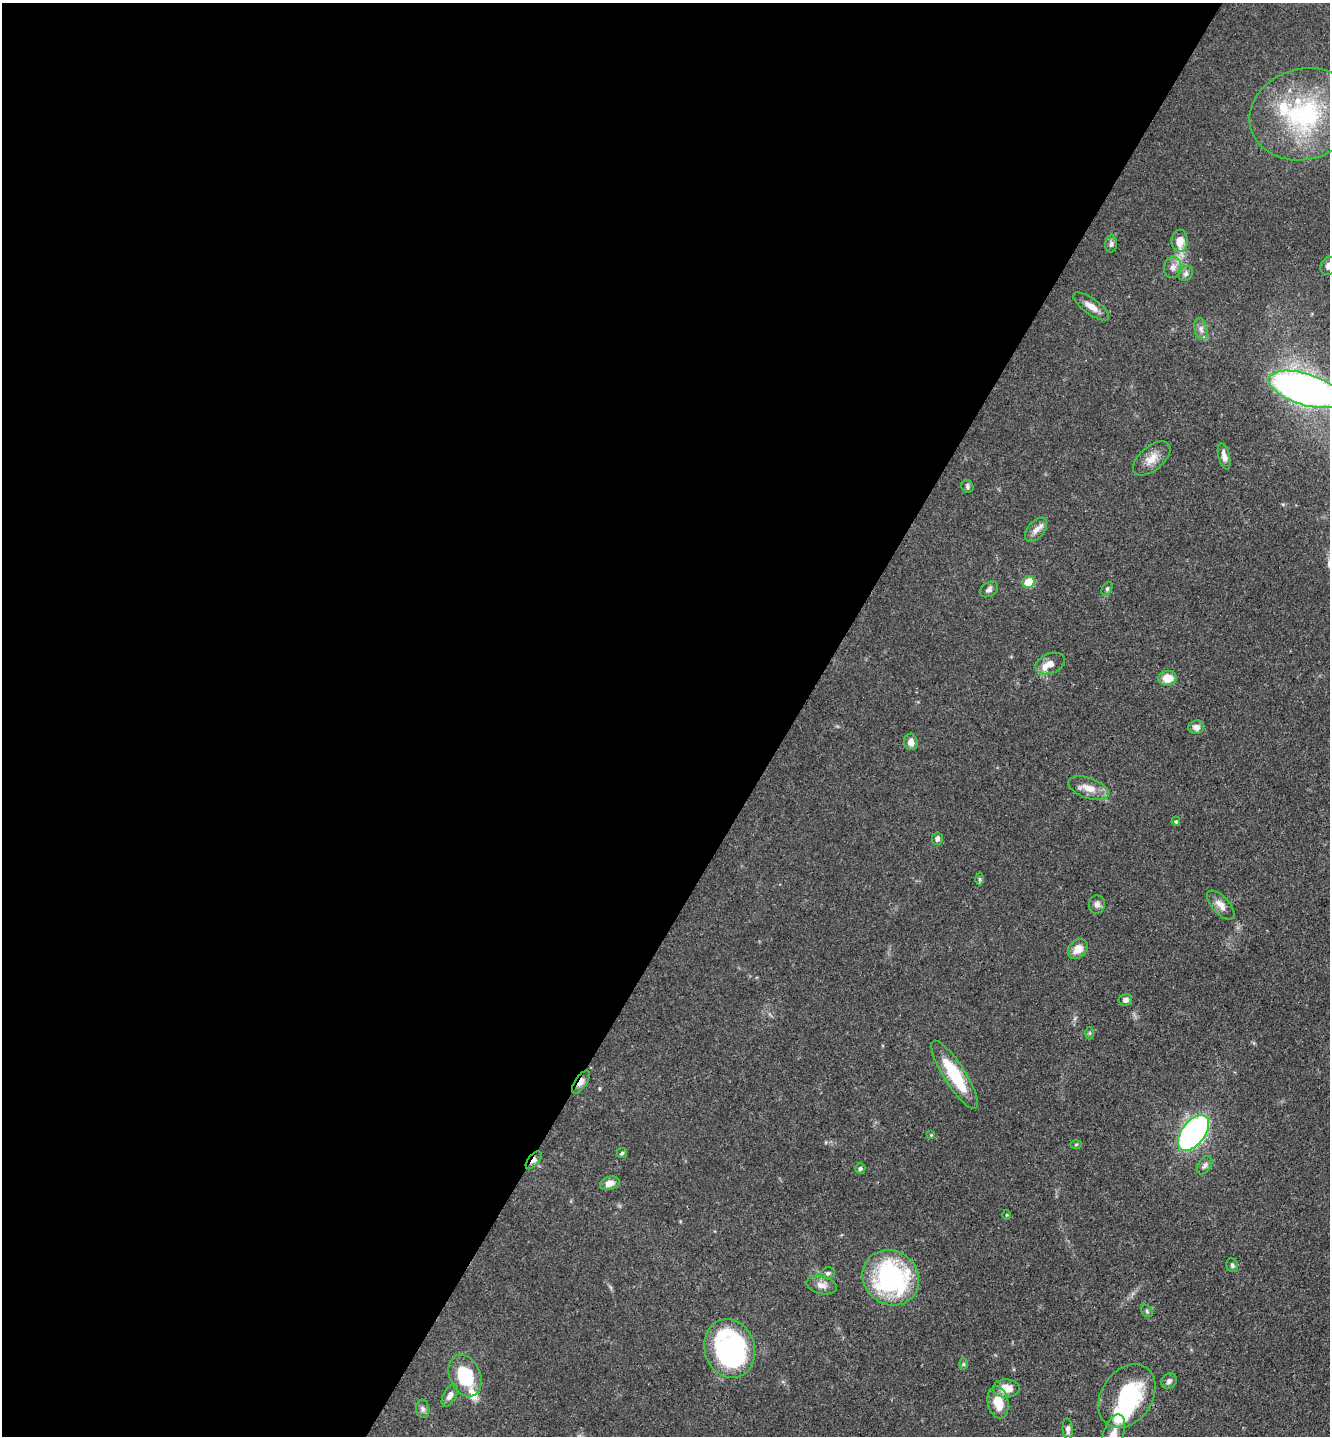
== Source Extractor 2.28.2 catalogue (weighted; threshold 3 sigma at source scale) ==
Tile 5 of 4 x 4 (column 1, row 2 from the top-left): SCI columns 237-1564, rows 2957-4390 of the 5922 x 5914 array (HDU 1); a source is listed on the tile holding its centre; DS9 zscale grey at full resolution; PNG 1332 x 1438 px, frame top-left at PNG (2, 3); each listed source drawn as its Kron ellipse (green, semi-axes under 4 px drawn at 4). Shown black and unused: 60% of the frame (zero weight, under 3 of 4 exposures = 9% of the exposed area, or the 3 px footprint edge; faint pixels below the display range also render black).
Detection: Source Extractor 2.28.2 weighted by HDU 2 'WHT'; one run over the whole footprint, this tile lists its part. Background 0.0683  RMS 0.0039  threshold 0.0176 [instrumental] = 3 sigma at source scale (4.5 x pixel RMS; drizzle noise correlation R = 1.50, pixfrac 1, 0.05/0.05 arcsec/px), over >= 5 px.
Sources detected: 62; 1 inside a brighter object's white glare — neither listed nor drawn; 5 inside a brighter listed object's ellipse — not listed separately; the other 56 listed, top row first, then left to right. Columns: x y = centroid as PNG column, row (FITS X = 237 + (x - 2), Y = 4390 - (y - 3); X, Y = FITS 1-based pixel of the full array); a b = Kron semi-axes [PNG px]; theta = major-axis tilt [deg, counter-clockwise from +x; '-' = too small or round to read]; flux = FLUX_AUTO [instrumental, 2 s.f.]
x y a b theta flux
1304 114 55 45 15 54
1180 241 11 8 85 5.6
1111 244 8 6 83 1.2
1329 266 9 8 - 2.4
1173 267 11 9 82 2.3
1186 273 8 7 - 1.2
1091 306 21 8 -36 3.4
1201 329 11 6 -75 1.7
1305 389 38 15 -17 230
1224 456 13 6 -76 2.4
1152 458 22 12 40 5
967 486 6 5 - 0.83
1036 530 14 8 51 2.8
1029 582 6 5 - 12
989 589 10 7 32 1.4
1107 589 7 5 62 0.76
1050 664 15 10 22 3.6
1168 678 9 7 5 5.7
1196 727 8 6 5 2.3
911 742 8 6 -77 2.4
1089 788 21 10 -19 5.1
1176 821 4 4 - 0.64
937 839 6 5 - 1.3
980 879 6 4 -89 0.55
1097 904 9 8 - 1.6
1221 905 18 8 -48 3.4
1078 949 11 8 44 4.5
1125 1000 7 6 - 1.6
1090 1033 6 4 89 0.51
955 1075 40 10 -58 18
581 1082 13 6 55 1.9
1193 1133 20 11 52 120
931 1135 4 4 - 0.36
1076 1145 6 4 2 0.47
622 1153 5 5 - 0.53
534 1160 11 5 50 2
1205 1165 10 6 58 1.4
860 1168 5 5 - 0.75
610 1183 10 6 19 2.6
1007 1215 5 3 - 0.34
1232 1265 7 5 -66 0.84
828 1273 7 5 22 0.87
891 1278 29 27 -40 65
821 1285 15 9 -14 2.8
1147 1311 6 5 - 0.64
730 1348 30 25 -73 71
963 1364 6 4 90 0.53
465 1376 22 15 -66 20
1169 1381 8 7 - 1.4
1006 1388 13 9 -1 5.6
450 1395 12 6 60 2
1127 1396 35 25 55 35
998 1402 16 10 -79 7.6
423 1409 9 6 -82 1.3
1068 1429 11 5 -87 1.3
1113 1435 21 10 72 5.8
Overlapping masked pixels (flux is a lower limit): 2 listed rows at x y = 581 1082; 534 1160
Isophote crosses this tile's border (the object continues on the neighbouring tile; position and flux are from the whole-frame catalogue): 3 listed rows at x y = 1329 266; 1305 389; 1113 1435